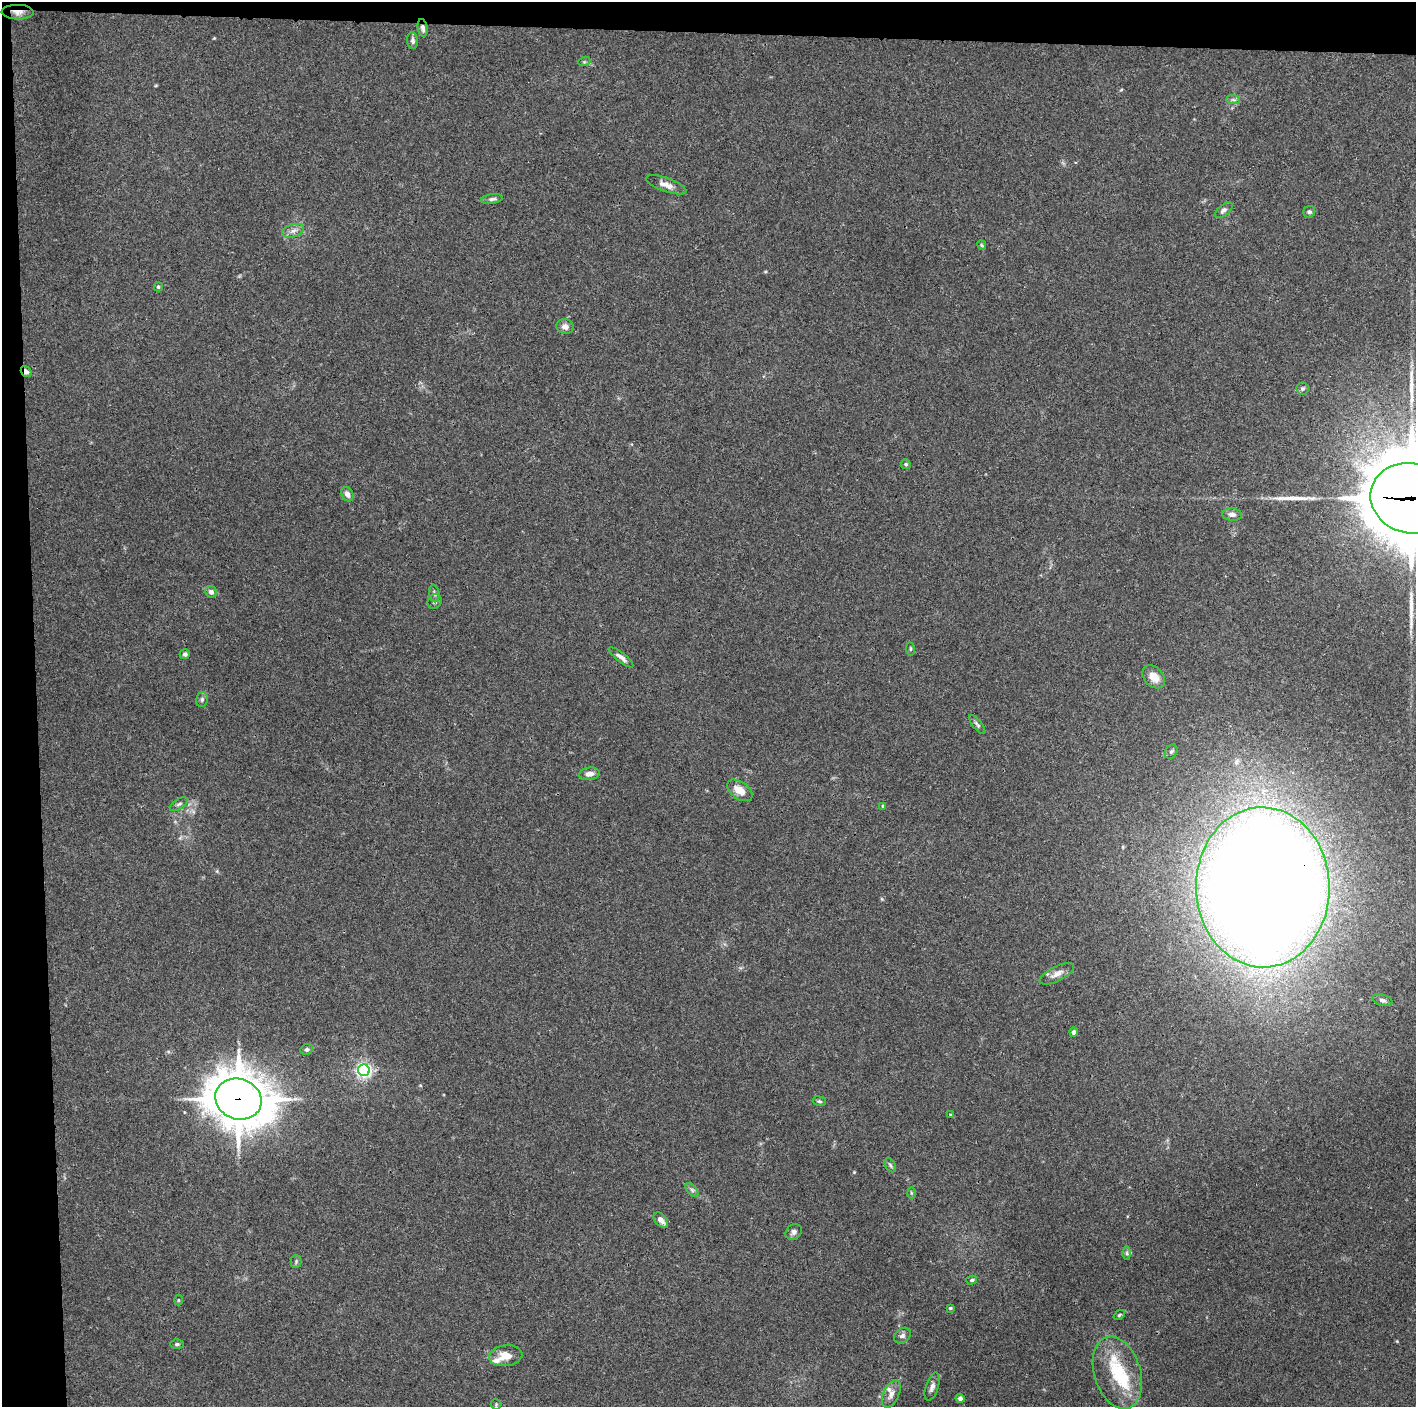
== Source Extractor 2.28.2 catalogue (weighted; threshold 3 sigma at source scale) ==
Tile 1 of 3 x 3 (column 1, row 1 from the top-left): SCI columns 1-1414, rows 2812-4216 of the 4243 x 4221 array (HDU 1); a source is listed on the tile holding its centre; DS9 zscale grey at full resolution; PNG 1418 x 1409 px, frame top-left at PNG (2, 2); each listed source drawn as its Kron ellipse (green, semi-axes under 4 px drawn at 4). Shown black and unused: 5% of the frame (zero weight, under 3 of 4 exposures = <1% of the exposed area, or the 3 px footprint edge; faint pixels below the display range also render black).
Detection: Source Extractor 2.28.2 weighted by HDU 2 'WHT'; one run over the whole footprint, this tile lists its part. Background 0.0337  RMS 0.0045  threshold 0.0201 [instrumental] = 3 sigma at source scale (4.5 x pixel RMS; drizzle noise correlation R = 1.50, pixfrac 1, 0.05/0.05 arcsec/px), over >= 5 px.
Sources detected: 68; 1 inside a brighter object's white glare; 3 long thin detections or spike segments (spike, bleed or trail) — neither listed nor drawn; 3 inside a brighter listed object's ellipse — not listed separately; the other 61 listed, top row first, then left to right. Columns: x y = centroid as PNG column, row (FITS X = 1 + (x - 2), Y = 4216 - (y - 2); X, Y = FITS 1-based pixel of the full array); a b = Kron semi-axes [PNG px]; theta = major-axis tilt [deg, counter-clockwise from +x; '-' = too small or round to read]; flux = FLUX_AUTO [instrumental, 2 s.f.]
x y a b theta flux
18 12 16 7 -1 3.6
423 28 9 5 -82 1.5
412 41 8 5 -84 1.2
584 62 6 4 18 0.57
1233 100 7 4 -1 0.97
666 185 21 7 -19 3.3
492 199 11 5 8 1.3
1224 210 10 5 39 1.3
1309 212 6 5 - 0.95
293 231 11 6 17 2.1
982 245 5 3 - 0.48
158 287 4 4 - 0.77
565 326 8 7 - 2.4
26 372 6 5 - 1.7
1303 389 6 6 - 0.93
906 464 5 5 - 0.83
347 494 8 5 -62 1.9
1411 498 40 35 -13 8800
1232 514 10 6 -4 2.1
211 592 6 5 - 1.9
434 593 9 5 -79 1.1
435 602 7 6 - 1.3
910 649 7 3 -82 0.54
185 654 5 5 - 1.2
621 657 15 4 -38 2
1154 677 13 9 -47 5.2
202 699 8 5 75 1
977 724 11 4 -51 1.1
1171 752 7 6 - 0.94
590 774 10 6 9 2.3
740 790 14 8 -35 5.4
179 804 10 5 32 1.1
883 806 4 4 - 0.58
1263 887 80 66 -88 1600
1057 974 19 7 27 3.3
1382 1000 10 5 -16 1.3
1074 1032 4 4 - 1.4
307 1049 6 5 - 1
364 1070 6 6 - 130
238 1099 23 20 -21 1600
819 1101 7 4 -17 0.87
951 1115 3 3 - 0.58
890 1165 8 5 -60 0.82
692 1190 8 4 -46 1
911 1193 5 3 - 0.58
661 1220 9 5 -47 2.4
794 1232 9 7 44 1.5
1127 1253 7 4 -89 0.83
296 1261 6 5 - 0.76
972 1280 5 4 - 0.78
178 1300 5 3 - 0.42
950 1308 4 3 - 0.69
1119 1315 6 4 37 0.67
902 1336 9 7 39 1.4
177 1344 7 4 1 0.67
506 1356 17 10 7 6
1117 1373 37 23 -73 22
932 1387 14 6 72 2.4
891 1394 15 7 65 3.1
960 1398 4 4 - 1.7
496 1404 5 5 - 0.57
Overlapping masked pixels (flux is a lower limit): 6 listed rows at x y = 18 12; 423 28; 26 372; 1411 498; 1263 887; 238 1099
Isophote crosses this tile's border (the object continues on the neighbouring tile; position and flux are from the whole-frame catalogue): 1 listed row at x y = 1411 498